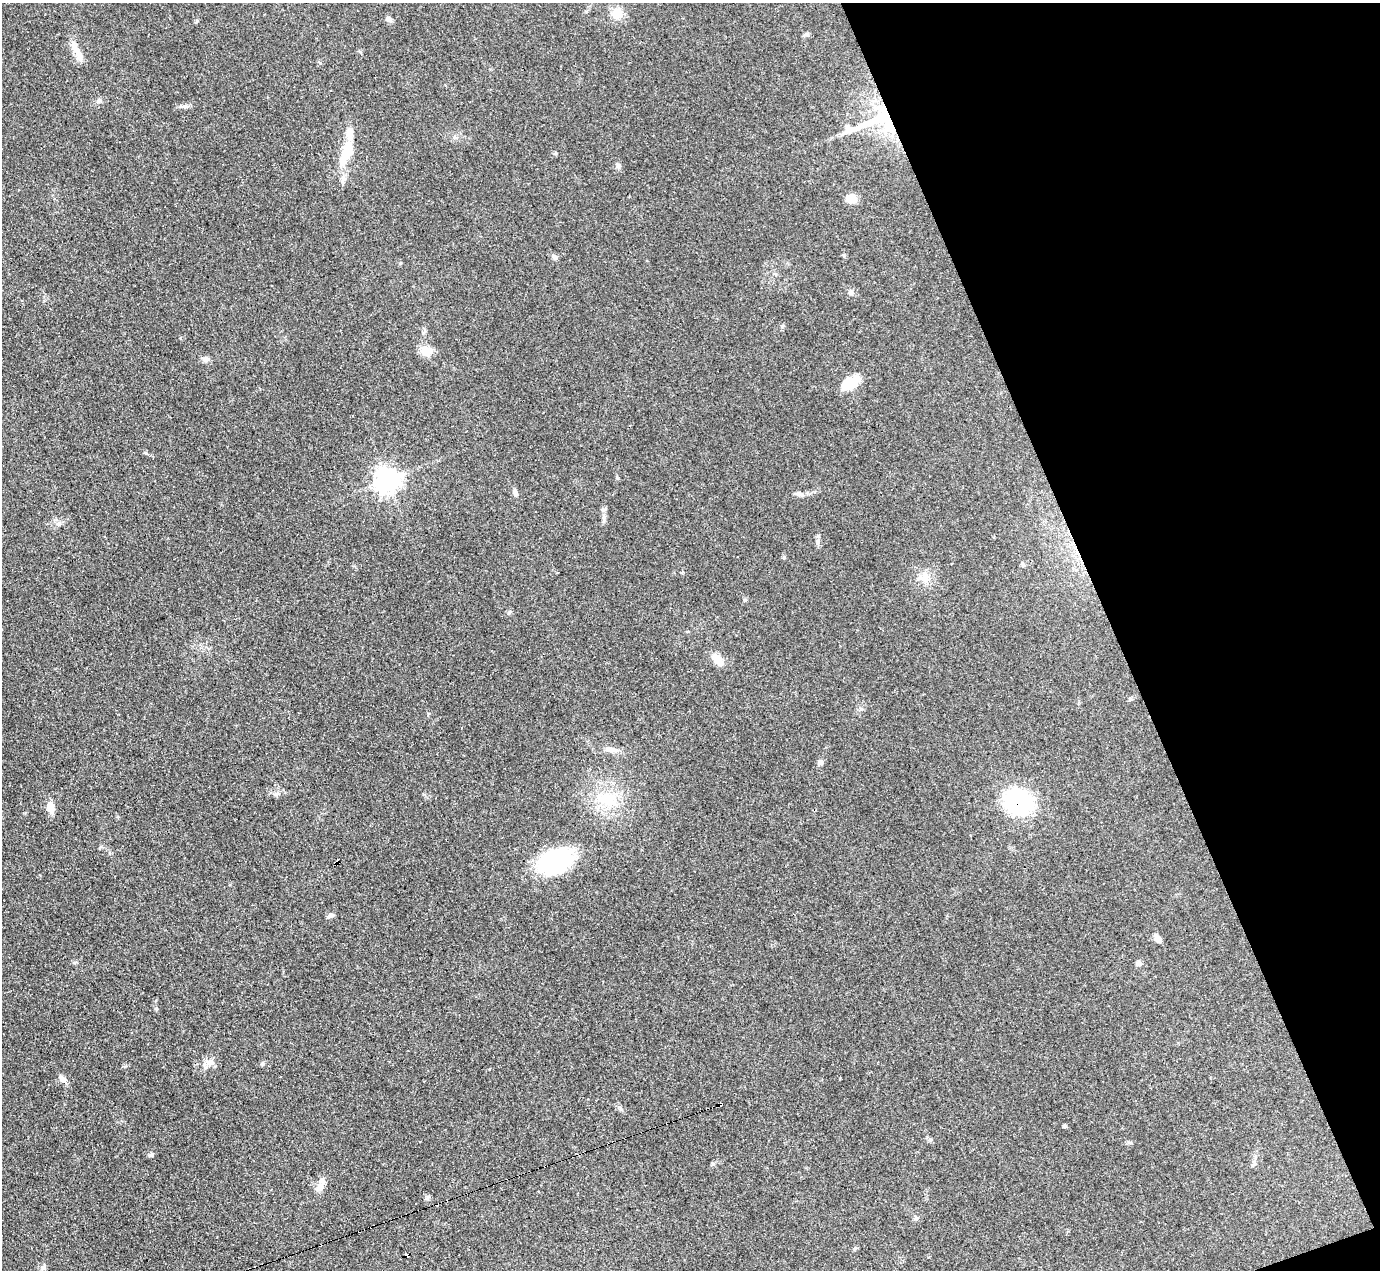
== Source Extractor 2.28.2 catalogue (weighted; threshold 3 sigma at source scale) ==
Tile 12 of 4 x 4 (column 4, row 3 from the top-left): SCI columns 4133-5510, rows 1544-2811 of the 5510 x 5494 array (HDU 1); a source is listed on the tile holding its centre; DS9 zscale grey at full resolution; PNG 1382 x 1272 px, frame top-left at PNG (2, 3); no overlay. Shown black and unused: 19% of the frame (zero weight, under 3 of 4 exposures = <1% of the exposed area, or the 3 px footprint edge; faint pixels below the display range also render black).
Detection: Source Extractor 2.28.2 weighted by HDU 2 'WHT'; one run over the whole footprint, this tile lists its part. Background 0.0775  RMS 0.0053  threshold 0.024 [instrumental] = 3 sigma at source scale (4.5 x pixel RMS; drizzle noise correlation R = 1.50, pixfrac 1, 0.05/0.05 arcsec/px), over >= 5 px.
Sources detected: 50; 2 inside a brighter object's white glare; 4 cosmic-ray / hot-pixel residue — not listed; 4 inside a brighter listed object's ellipse — not listed separately; the other 40 listed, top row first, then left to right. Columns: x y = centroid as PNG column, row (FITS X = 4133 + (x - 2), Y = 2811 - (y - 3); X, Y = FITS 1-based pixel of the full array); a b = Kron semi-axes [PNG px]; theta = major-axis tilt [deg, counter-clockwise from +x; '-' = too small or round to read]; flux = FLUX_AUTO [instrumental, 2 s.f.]
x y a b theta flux
617 13 13 12 - 7.3
389 19 9 6 -24 1.6
75 47 26 8 -60 5.7
99 100 6 6 - 1.1
183 106 14 5 1 1.8
877 120 59 15 25 29
346 154 41 12 73 14
618 166 8 5 -81 1.3
851 199 9 8 - 7.3
554 257 8 6 -59 1.4
851 292 7 7 - 1.5
426 351 16 12 -19 6.1
206 359 7 6 - 1.5
852 382 19 14 69 9
387 480 9 9 - 270
515 493 10 6 -67 1.8
800 494 12 5 -14 1.7
604 518 13 4 -84 1.8
818 541 7 4 72 1.1
1023 565 6 5 - 0.78
922 578 20 7 10 4.7
718 660 17 9 -49 5.4
612 750 17 7 -7 3.6
821 762 8 7 - 1.7
606 799 30 17 0 18
1018 802 25 20 -19 62
50 807 13 8 -75 4.9
555 862 33 24 24 53
331 915 10 5 12 1.3
1158 939 12 6 -49 2.4
1138 963 7 6 - 1.3
156 1009 5 5 - 0.67
209 1062 13 8 -13 3.3
262 1064 6 4 47 0.75
62 1079 11 7 -47 2.8
1065 1126 4 4 - 0.88
151 1155 6 5 - 0.9
320 1187 16 8 66 4
407 1255 4 3 - 4.6
43 1268 7 6 - 1.4
Overlapping masked pixels (flux is a lower limit): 3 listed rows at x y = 877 120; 1018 802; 407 1255
Unlisted compact peaks at least as high as the median listed source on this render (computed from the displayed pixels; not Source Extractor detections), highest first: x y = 276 794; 782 326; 509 612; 146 453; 784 557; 617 478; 197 21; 125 1066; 745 600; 620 1108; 427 1197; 320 63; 855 1248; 930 1140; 713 1164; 1131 1143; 230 885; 844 255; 682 573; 916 1218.